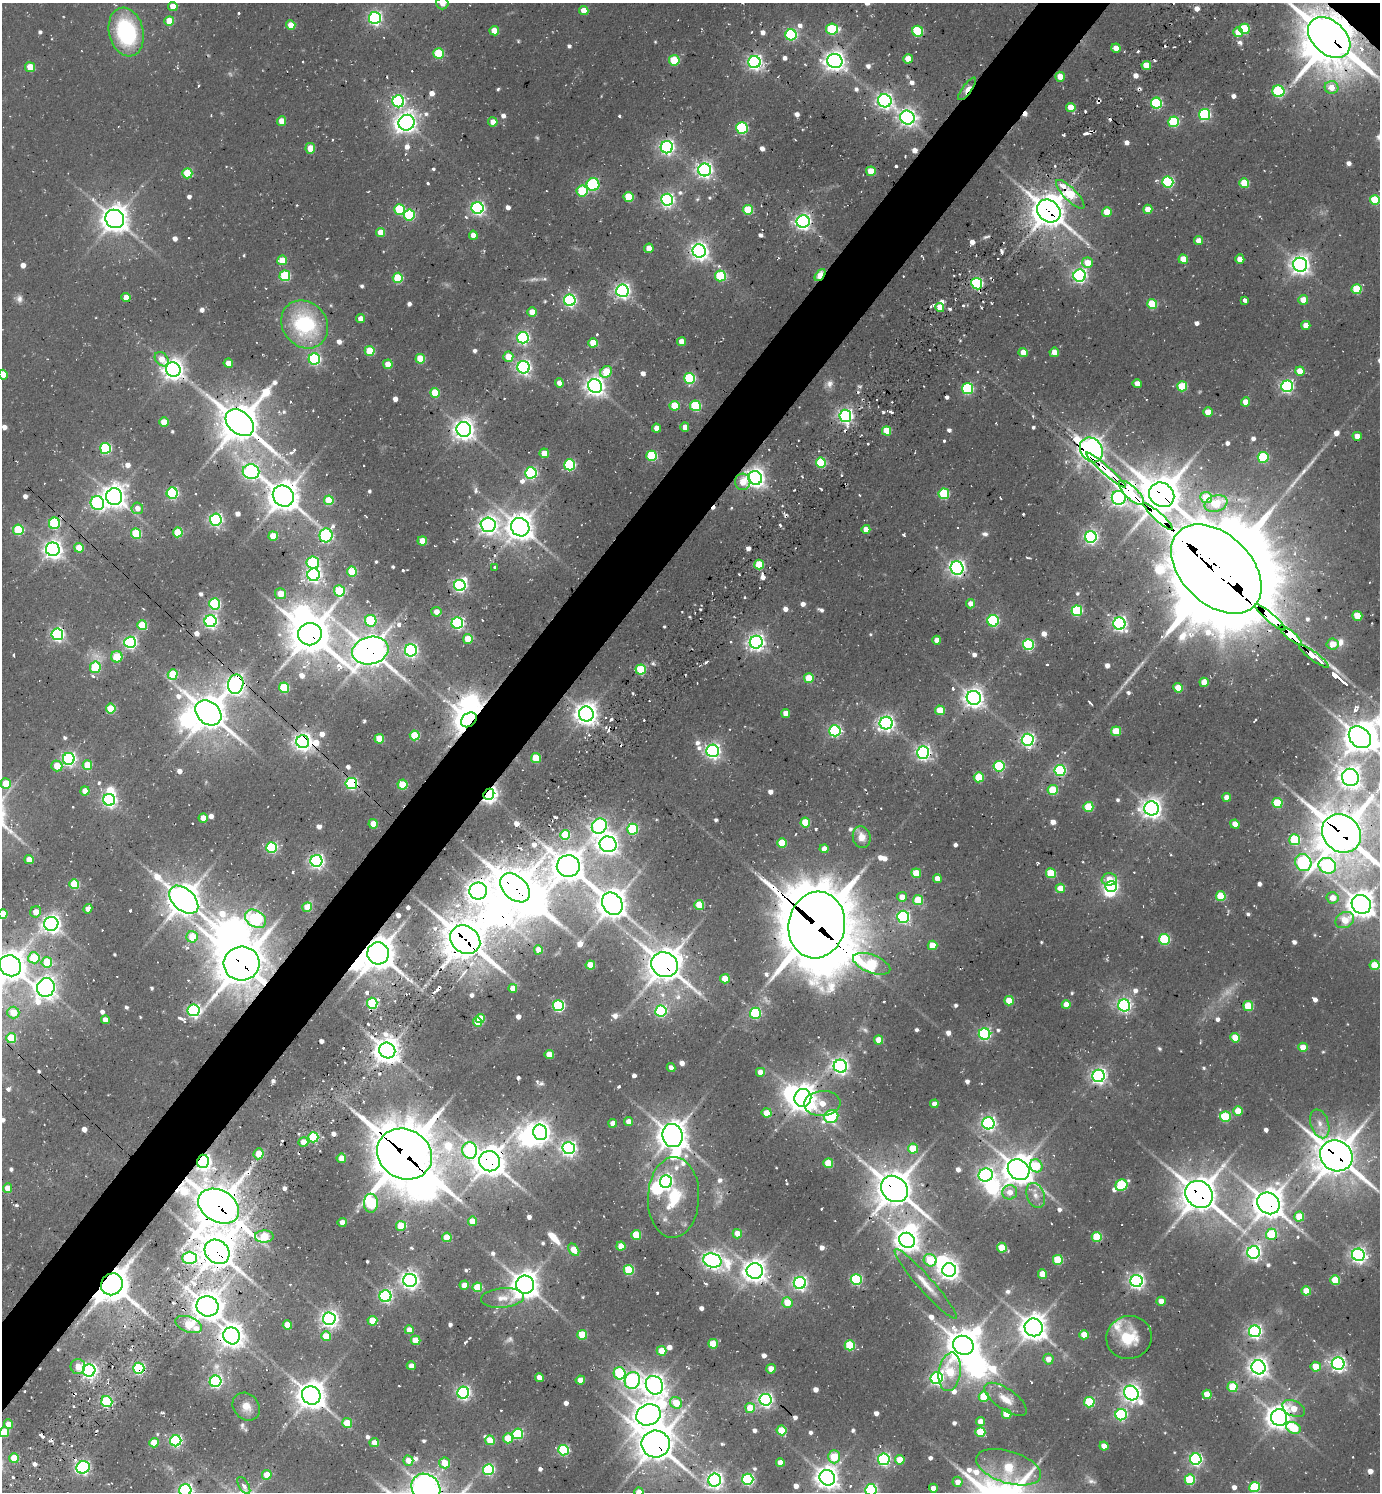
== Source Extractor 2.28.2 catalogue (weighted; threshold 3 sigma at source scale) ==
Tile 7 of 4 x 4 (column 3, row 2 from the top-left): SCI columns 3061-4438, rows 3048-4537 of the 6039 x 6026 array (HDU 1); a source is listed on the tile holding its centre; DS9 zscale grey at full resolution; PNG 1382 x 1494 px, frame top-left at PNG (2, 3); each listed source drawn as its Kron ellipse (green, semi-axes under 4 px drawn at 4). Shown black and unused: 5% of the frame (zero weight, under 2 of 3 exposures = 4% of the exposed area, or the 3 px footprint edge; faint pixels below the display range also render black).
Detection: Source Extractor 2.28.2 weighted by HDU 2 'WHT'; one run over the whole footprint, this tile lists its part. Background 0.0997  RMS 0.01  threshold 0.0456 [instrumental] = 3 sigma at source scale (4.5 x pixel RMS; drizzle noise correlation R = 1.50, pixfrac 1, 0.05/0.05 arcsec/px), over >= 5 px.
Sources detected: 873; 5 too faint to see at this stretch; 27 inside a brighter object's white glare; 37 cosmic-ray / hot-pixel residue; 6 long thin detections or spike segments (spike, bleed or trail) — neither listed nor drawn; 8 inside a brighter listed object's ellipse — not listed separately; of the other 790, all 500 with FLUX_AUTO >= 8.24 (the completeness limit of this list) listed and drawn (290 fainter detections not listed), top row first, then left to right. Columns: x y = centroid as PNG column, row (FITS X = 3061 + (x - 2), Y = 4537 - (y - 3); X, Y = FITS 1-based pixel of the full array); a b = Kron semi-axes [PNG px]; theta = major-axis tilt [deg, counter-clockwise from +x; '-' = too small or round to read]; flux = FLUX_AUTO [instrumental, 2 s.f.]
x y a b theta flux
442 3 6 6 - 8.7
173 7 4 4 - 15
584 10 4 4 - 14
375 18 6 6 - 230
169 21 5 5 - 26
291 25 4 4 - 17
832 29 6 5 - 87
1244 29 5 5 - 62
494 31 4 4 - 17
918 31 5 5 - 68
126 32 25 17 -77 110
1238 32 5 5 - 16
791 35 5 5 - 120
1329 37 24 16 -42 4900
1116 48 4 4 - 9.5
438 53 5 5 - 56
908 59 4 4 - 18
674 60 5 5 - 46
835 61 8 7 - 730
754 62 6 6 - 340
1146 65 4 4 - 21
30 67 5 4 - 29
1060 77 5 4 - 14
1331 87 7 6 - 14
967 89 13 4 54 8.8
1278 91 6 6 - 83
398 101 6 6 - 170
885 101 7 6 - 370
1156 103 5 5 - 100
1071 107 4 4 - 20
1204 115 5 5 - 130
907 118 7 6 - 440
282 121 4 4 - 17
493 122 4 4 - 11
1174 122 5 5 - 81
407 123 8 8 - 610
742 128 6 6 - 95
667 147 6 6 - 300
310 148 5 5 - 21
705 170 6 6 - 370
871 171 5 4 - 28
187 173 5 5 - 42
1168 182 5 5 - 120
1244 183 5 5 - 36
593 185 6 6 - 110
582 191 5 5 - 56
1070 194 19 6 -46 56
629 197 5 5 - 41
667 200 6 6 - 260
1375 200 5 5 - 52
478 208 6 6 - 260
1148 209 4 4 - 17
399 210 5 5 - 63
748 210 5 5 - 47
1049 211 12 10 -40 1700
1107 212 5 5 - 23
409 215 5 5 - 85
115 219 9 9 - 1200
803 222 6 6 - 360
381 232 4 4 - 19
473 235 4 4 - 13
1199 241 4 4 - 14
649 248 5 4 - 13
699 251 7 6 - 540
1183 259 4 4 - 18
1240 259 4 4 - 12
282 260 5 5 - 19
1087 263 5 5 - 17
1300 265 7 7 - 610
820 275 7 4 49 49
285 276 5 5 - 71
720 276 5 5 - 62
1079 276 6 6 - 280
398 278 5 5 - 60
977 284 6 5 - 150
1356 289 5 5 - 45
622 291 6 6 - 350
126 297 4 4 - 14
570 300 6 5 - 210
1245 300 4 3 - 16
1303 300 5 4 - 17
1152 304 5 5 - 42
940 307 4 4 - 23
532 312 5 4 - 17
360 319 4 4 - 8.9
305 324 25 22 -49 95
1306 325 4 4 - 12
523 338 6 5 - 200
682 342 4 4 - 14
593 343 5 4 - 27
370 351 5 5 - 35
1023 352 4 4 - 14
1054 352 5 4 - 13
508 357 5 5 - 19
162 359 8 6 -50 15
314 359 6 5 - 150
420 359 5 5 - 35
228 363 4 4 - 14
388 364 4 4 - 15
523 367 6 6 - 300
173 370 7 7 - 730
1300 371 4 4 - 19
606 372 6 5 - 33
3 375 5 4 - 14
690 378 5 5 - 99
559 383 4 4 - 8.9
1137 384 4 4 - 11
595 386 7 7 - 640
1182 386 5 5 - 43
1287 386 6 6 - 200
967 389 5 5 - 110
435 393 5 5 - 36
1246 402 4 4 - 14
674 406 5 5 - 35
695 406 5 5 - 73
1208 412 5 4 - 17
845 416 6 6 - 310
164 422 4 4 - 25
240 423 16 11 -40 3200
685 427 4 4 - 9.4
656 428 4 4 - 10
464 429 7 7 - 750
887 431 4 4 - 23
1357 436 4 4 - 13
105 448 5 5 - 110
1091 450 13 10 -56 1100
544 453 4 4 - 17
652 456 5 5 - 74
1263 457 5 5 - 80
821 463 5 5 - 69
570 465 5 5 - 99
1106 470 26 4 -41 560
251 472 8 7 - 270
531 473 5 5 - 150
755 478 7 6 - 630
743 482 8 7 - 16
172 493 5 5 - 150
1131 493 16 6 -43 620
944 494 5 5 - 72
1162 495 13 11 -39 2400
283 496 11 10 - 1700
114 497 8 8 - 900
1206 497 6 5 - 26
1119 498 7 7 - 310
329 500 5 5 - 39
97 503 7 6 - 160
1216 503 12 8 19 31
137 508 6 5 - 9.6
1158 517 19 4 -42 3000
216 520 6 6 - 220
54 523 6 5 - 100
488 525 7 7 - 550
520 527 9 9 - 1200
866 529 4 4 - 11
18 530 5 5 - 59
178 532 5 5 - 39
136 533 5 5 - 52
326 535 7 6 - 180
273 536 5 4 - 22
1091 537 6 6 - 270
422 541 4 4 - 21
79 548 4 4 - 25
53 549 7 6 - 540
313 563 6 6 - 90
759 565 5 5 - 41
495 567 3 3 - 11
957 568 7 6 - 370
1216 569 53 35 -44 27000
352 571 5 5 - 51
314 575 6 6 - 300
460 585 6 5 - 220
339 591 5 5 - 52
281 594 5 5 - 14
214 604 5 5 - 99
971 604 4 4 - 8.7
1077 611 5 5 - 92
436 612 5 5 - 9.4
1357 616 5 4 - 28
1270 617 19 4 -41 3500
210 621 6 6 - 240
371 621 6 5 - 67
993 621 6 5 - 130
457 623 6 5 - 180
1119 624 6 6 - 310
142 625 5 5 - 40
57 634 6 6 - 220
310 634 12 11 - 2300
1290 635 14 4 -40 1000
468 639 5 5 - 25
937 640 4 4 - 9
130 642 6 5 - 210
756 642 6 6 - 470
1333 644 6 5 - 14
1028 645 5 5 - 110
370 650 18 13 13 1700
411 650 6 6 - 250
1314 656 18 4 -36 160
117 657 5 5 - 33
95 667 6 5 - 60
641 669 5 5 - 60
173 674 5 5 - 40
809 678 5 5 - 37
1204 682 4 4 - 18
236 684 9 7 78 520
284 688 5 5 - 58
1178 688 5 4 - 23
974 698 7 7 - 670
111 709 5 5 - 36
940 710 5 5 - 27
208 713 14 11 -41 1800
786 713 4 4 - 11
586 714 7 7 - 840
469 720 9 6 38 1300
886 723 6 6 - 400
835 731 6 5 - 170
1116 731 5 5 - 32
415 735 5 5 - 50
1360 737 12 9 -43 1500
379 739 5 4 - 30
1028 740 6 6 - 260
303 742 6 6 - 530
713 751 6 6 - 350
923 752 6 6 - 310
536 758 5 5 - 39
69 759 6 6 - 230
87 765 5 5 - 31
57 766 5 5 - 20
999 766 5 5 - 96
1060 770 5 5 - 130
979 777 5 5 - 40
1350 777 9 8 - 820
6 783 5 5 - 24
351 783 6 5 - 160
402 785 5 5 - 38
1053 790 5 5 - 44
85 791 4 4 - 14
489 794 6 5 - 500
1227 797 4 4 - 12
109 800 6 6 - 260
1277 803 5 5 - 57
1088 807 5 5 - 47
1152 808 7 7 - 680
203 818 4 4 - 17
805 823 5 5 - 35
373 824 5 4 - 16
1235 824 5 4 - 13
599 826 8 7 - 280
632 829 5 5 - 94
1341 833 21 18 -42 3200
565 835 5 5 - 44
862 837 11 8 -75 11
1295 840 5 5 - 65
782 843 5 5 - 29
608 844 8 7 - 740
272 847 5 5 - 110
824 849 4 4 - 11
29 860 4 4 - 15
316 861 6 6 - 310
1303 862 9 8 - 220
568 866 11 11 - 1700
1327 866 9 7 -25 190
916 873 5 4 - 27
1051 873 5 5 - 48
937 879 4 4 - 11
1109 879 8 6 2 16
74 884 5 5 - 45
1111 886 6 5 - 240
515 888 17 11 -43 3000
1060 888 4 4 - 15
478 891 9 8 - 750
1221 896 5 5 - 43
902 897 5 5 - 12
1333 898 6 5 - 13
184 900 17 10 -42 1800
918 900 5 5 - 38
612 904 12 9 -59 1400
1361 904 10 9 - 1300
699 905 5 5 - 31
307 907 5 5 - 26
88 909 5 4 - 9.5
36 912 6 5 - 11
3 914 5 4 - 28
903 917 6 6 - 180
256 919 11 8 -33 170
1345 920 10 7 29 20
51 924 7 7 - 540
817 925 33 28 79 6700
192 937 5 5 - 28
1164 939 5 5 - 87
465 940 16 13 -36 2700
932 945 5 4 - 22
538 950 4 4 - 13
378 953 11 11 - 1900
34 958 6 5 - 46
47 962 5 5 - 42
242 964 18 17 - 3000
872 964 20 9 -21 82
590 965 4 4 - 29
665 965 13 12 - 1900
1375 965 5 5 - 38
10 966 11 10 - 1600
725 979 4 4 - 20
46 988 9 8 - 770
513 988 4 4 - 15
1009 1001 4 4 - 20
372 1003 5 5 - 78
1066 1005 4 4 - 13
1124 1005 6 6 - 220
558 1006 5 5 - 130
1248 1006 5 5 - 41
194 1010 6 6 - 220
661 1011 5 5 - 130
13 1013 6 6 - 24
755 1013 5 5 - 92
480 1019 4 4 - 23
105 1020 4 4 - 9.8
478 1022 5 4 - 27
984 1034 6 5 - 170
11 1038 5 5 - 39
1235 1038 5 4 - 28
879 1040 5 4 - 18
1303 1047 4 4 - 18
387 1051 8 7 - 1200
549 1054 4 4 - 17
840 1066 7 6 - 330
671 1068 4 4 - 8.5
760 1072 4 4 - 12
1098 1076 6 6 - 350
803 1098 9 8 - 1200
822 1103 18 12 5 23
934 1104 4 4 - 9.5
1238 1111 5 4 - 20
767 1113 5 4 - 18
831 1117 7 6 - 110
1225 1117 5 5 - 65
628 1121 4 4 - 8.2
613 1123 4 4 - 13
988 1123 6 6 - 280
1320 1124 15 9 -72 9.7
540 1132 8 7 - 630
672 1136 12 10 -74 1500
313 1137 5 5 - 72
303 1142 5 5 - 12
569 1148 6 6 - 320
913 1149 5 5 - 34
470 1151 8 7 - 150
258 1154 5 5 - 20
404 1154 28 24 -29 5100
1336 1156 17 15 -32 2500
341 1158 5 4 - 18
203 1161 6 6 - 350
490 1161 10 10 - 1700
828 1163 5 5 - 31
1036 1166 7 6 - 38
1019 1170 11 9 -38 1600
986 1175 7 6 - 350
666 1182 6 6 - 230
1121 1185 6 5 - 71
7 1188 5 4 - 11
894 1189 14 12 -39 2200
1010 1192 7 7 - 11
1199 1194 15 12 -36 2300
1036 1195 13 8 -69 8.5
674 1197 40 25 88 62
371 1203 9 7 -89 98
1268 1203 12 10 -40 1600
219 1206 22 15 -30 2600
1299 1216 5 5 - 27
473 1221 5 4 - 25
342 1223 4 4 - 9.5
401 1226 5 5 - 33
737 1234 5 4 - 14
1271 1234 5 5 - 54
636 1235 5 5 - 38
264 1236 9 6 1 46
447 1237 5 5 - 25
1097 1237 5 5 - 52
907 1240 8 7 - 920
621 1246 4 4 - 18
1002 1248 5 5 - 32
574 1250 7 4 -55 20
217 1252 13 11 -45 1900
1254 1252 6 6 - 310
1358 1255 6 6 - 380
189 1258 7 6 - 130
712 1260 9 7 -16 520
930 1260 6 6 - 36
1058 1260 5 5 - 52
629 1270 5 5 - 63
949 1270 7 7 - 600
755 1271 8 8 - 880
1042 1274 4 4 - 17
856 1279 5 5 - 130
410 1280 7 6 - 470
1335 1280 5 5 - 38
1137 1281 6 6 - 340
800 1283 6 6 - 280
112 1284 11 10 - 2100
926 1284 46 7 -49 18
464 1285 4 4 - 13
525 1285 9 9 - 1200
477 1287 5 5 - 40
1306 1291 4 4 - 25
385 1296 6 6 - 180
503 1298 21 9 5 12
1161 1301 4 4 - 11
787 1303 5 5 - 22
207 1306 11 10 - 1400
329 1319 6 6 - 440
372 1321 5 5 - 30
189 1325 14 7 -21 40
287 1325 5 4 - 24
1034 1327 9 8 - 1200
409 1330 4 4 - 12
1255 1331 6 6 - 260
582 1335 5 5 - 38
1084 1335 4 4 - 18
232 1336 8 8 - 900
326 1336 5 4 - 23
1129 1337 23 21 14 36
416 1340 5 4 - 25
713 1344 5 5 - 30
850 1345 5 5 - 54
963 1345 10 9 - 1500
662 1351 5 5 - 18
1048 1359 5 5 - 8.9
1338 1364 6 6 - 340
78 1366 7 7 - 13
411 1366 4 4 - 8.5
1259 1367 7 7 - 620
1316 1367 5 5 - 25
139 1368 5 5 - 130
771 1369 4 4 - 14
89 1370 6 6 - 350
950 1372 19 11 82 49
619 1373 6 6 - 90
539 1377 4 4 - 8.8
937 1378 6 6 - 210
580 1380 4 4 - 12
216 1381 6 5 - 200
632 1381 9 7 69 290
654 1385 9 8 - 800
1232 1387 5 5 - 42
463 1393 6 6 - 240
1131 1393 8 6 -45 490
1207 1394 5 4 - 24
311 1395 9 9 - 1400
984 1397 5 5 - 43
1006 1399 25 10 -35 16
766 1400 6 6 - 280
107 1402 6 5 - 100
1089 1402 5 5 - 68
676 1403 6 5 - 25
246 1407 15 12 -47 12
750 1408 5 5 - 25
1294 1409 12 7 -26 18
1006 1414 5 5 - 31
648 1415 12 10 20 1200
1121 1415 6 5 - 130
1279 1418 8 8 - 990
980 1422 4 4 - 11
347 1423 5 5 - 22
8 1424 4 4 - 14
1293 1428 7 5 -26 41
781 1430 5 4 - 35
4 1432 5 5 - 29
980 1432 5 5 - 42
518 1434 5 5 - 89
508 1438 5 5 - 28
490 1440 5 5 - 27
176 1441 5 5 - 160
154 1443 5 4 - 23
374 1443 4 4 - 9.4
656 1444 14 13 - 1900
1104 1446 4 4 - 14
564 1450 5 5 - 100
834 1457 6 5 - 41
14 1458 5 5 - 31
884 1459 6 6 - 200
1196 1459 6 5 - 220
900 1460 5 4 - 20
408 1461 5 5 - 11
445 1463 5 5 - 20
780 1463 4 4 - 12
83 1467 7 6 - 210
1008 1467 34 16 -17 57
488 1469 5 5 - 120
267 1475 5 5 - 17
827 1478 8 7 - 920
748 1479 5 5 - 160
715 1480 6 6 - 410
1190 1480 5 5 - 60
958 1482 5 5 - 8.8
244 1485 9 5 -59 8.9
1254 1487 5 5 - 76
426 1488 15 13 -45 1100
933 1488 4 4 - 12
185 1490 6 6 - 270
871 1490 5 5 - 150
639 1492 4 4 - 16
Overlapping masked pixels (flux is a lower limit): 54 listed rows (the first 20) at x y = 1329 37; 967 89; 1070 194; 1049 211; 820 275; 977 284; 173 370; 240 423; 1091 450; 821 463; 1106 470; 755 478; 1131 493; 1162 495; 1119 498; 1158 517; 54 523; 957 568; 1216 569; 1270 617
Isophote crosses this tile's border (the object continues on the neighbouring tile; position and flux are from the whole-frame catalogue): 13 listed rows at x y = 442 3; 1329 37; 3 375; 1360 737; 1341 833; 1361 904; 3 914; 10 966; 4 1432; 426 1488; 185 1490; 871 1490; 639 1492